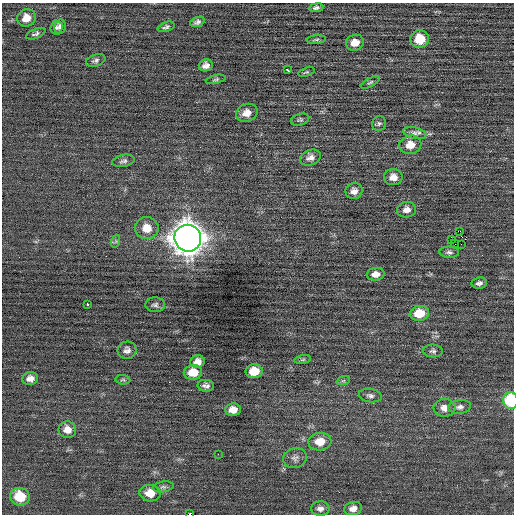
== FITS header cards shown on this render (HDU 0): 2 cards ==
NAXIS1  =                  512 / Axis length
NAXIS2  =                  512 / Axis length

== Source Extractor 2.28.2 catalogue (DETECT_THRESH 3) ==
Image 512 x 512 px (HDU 0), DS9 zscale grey, 1 PNG px = 1 image px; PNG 516 x 516 px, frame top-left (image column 1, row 512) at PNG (2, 3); each listed source drawn as its Kron ellipse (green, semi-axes under 4 px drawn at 4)
Background 0.0117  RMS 0.69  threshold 2.07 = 3 sigma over >= 5 px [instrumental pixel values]
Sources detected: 64; all 64 listed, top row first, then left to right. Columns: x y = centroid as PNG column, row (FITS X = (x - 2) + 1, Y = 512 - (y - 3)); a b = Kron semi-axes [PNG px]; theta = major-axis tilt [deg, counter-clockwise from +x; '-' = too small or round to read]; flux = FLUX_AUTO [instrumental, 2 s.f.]
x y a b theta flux
316 8 7 4 9 120
26 18 9 8 - 460
197 22 7 5 22 130
56 27 7 6 - 100
60 27 7 5 77 140
166 27 9 4 18 100
36 34 10 4 22 120
420 39 9 9 - 1200
316 40 9 4 5 87
355 43 9 8 - 480
96 60 10 5 19 130
206 65 7 6 - 220
287 70 3 3 - 250
306 72 8 3 17 65
216 79 10 4 13 92
370 82 10 4 28 89
247 113 11 8 23 410
300 120 9 5 17 98
379 123 7 7 - 100
415 133 12 5 -13 170
410 145 11 9 12 500
310 158 11 7 22 250
124 161 11 6 10 140
393 177 9 8 - 340
354 191 8 8 - 240
406 210 9 8 - 260
147 228 12 11 - 660
460 231 3 2 - 5500
188 238 13 13 - 71000
451 239 3 2 - 920
116 241 7 4 72 67
455 244 2 2 - 28
461 244 2 2 - 56
449 252 10 5 -3 130
376 274 9 6 7 330
479 283 8 5 9 150
87 304 4 3 - 340
155 305 10 7 -2 150
419 313 9 7 7 1100
127 350 9 8 - 210
433 351 10 6 -3 130
303 360 8 4 9 73
197 362 7 6 - 290
254 371 8 7 - 820
193 372 9 7 4 730
30 379 8 6 11 280
123 380 7 4 -6 74
343 381 7 4 18 74
206 386 8 6 -8 170
370 396 11 6 -9 180
510 400 8 7 - 2600
460 407 11 7 6 190
445 408 11 9 4 360
233 410 8 6 3 400
67 430 9 8 - 370
320 442 11 9 4 730
218 454 2 2 - 100
295 458 12 9 17 230
163 487 10 5 9 120
150 493 10 8 -6 640
20 497 10 9 - 1300
320 509 9 7 1 210
353 509 9 6 14 270
189 514 3 2 - 2000
At the frame edge (FLAGS 8, measured only in part): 2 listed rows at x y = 510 400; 189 514